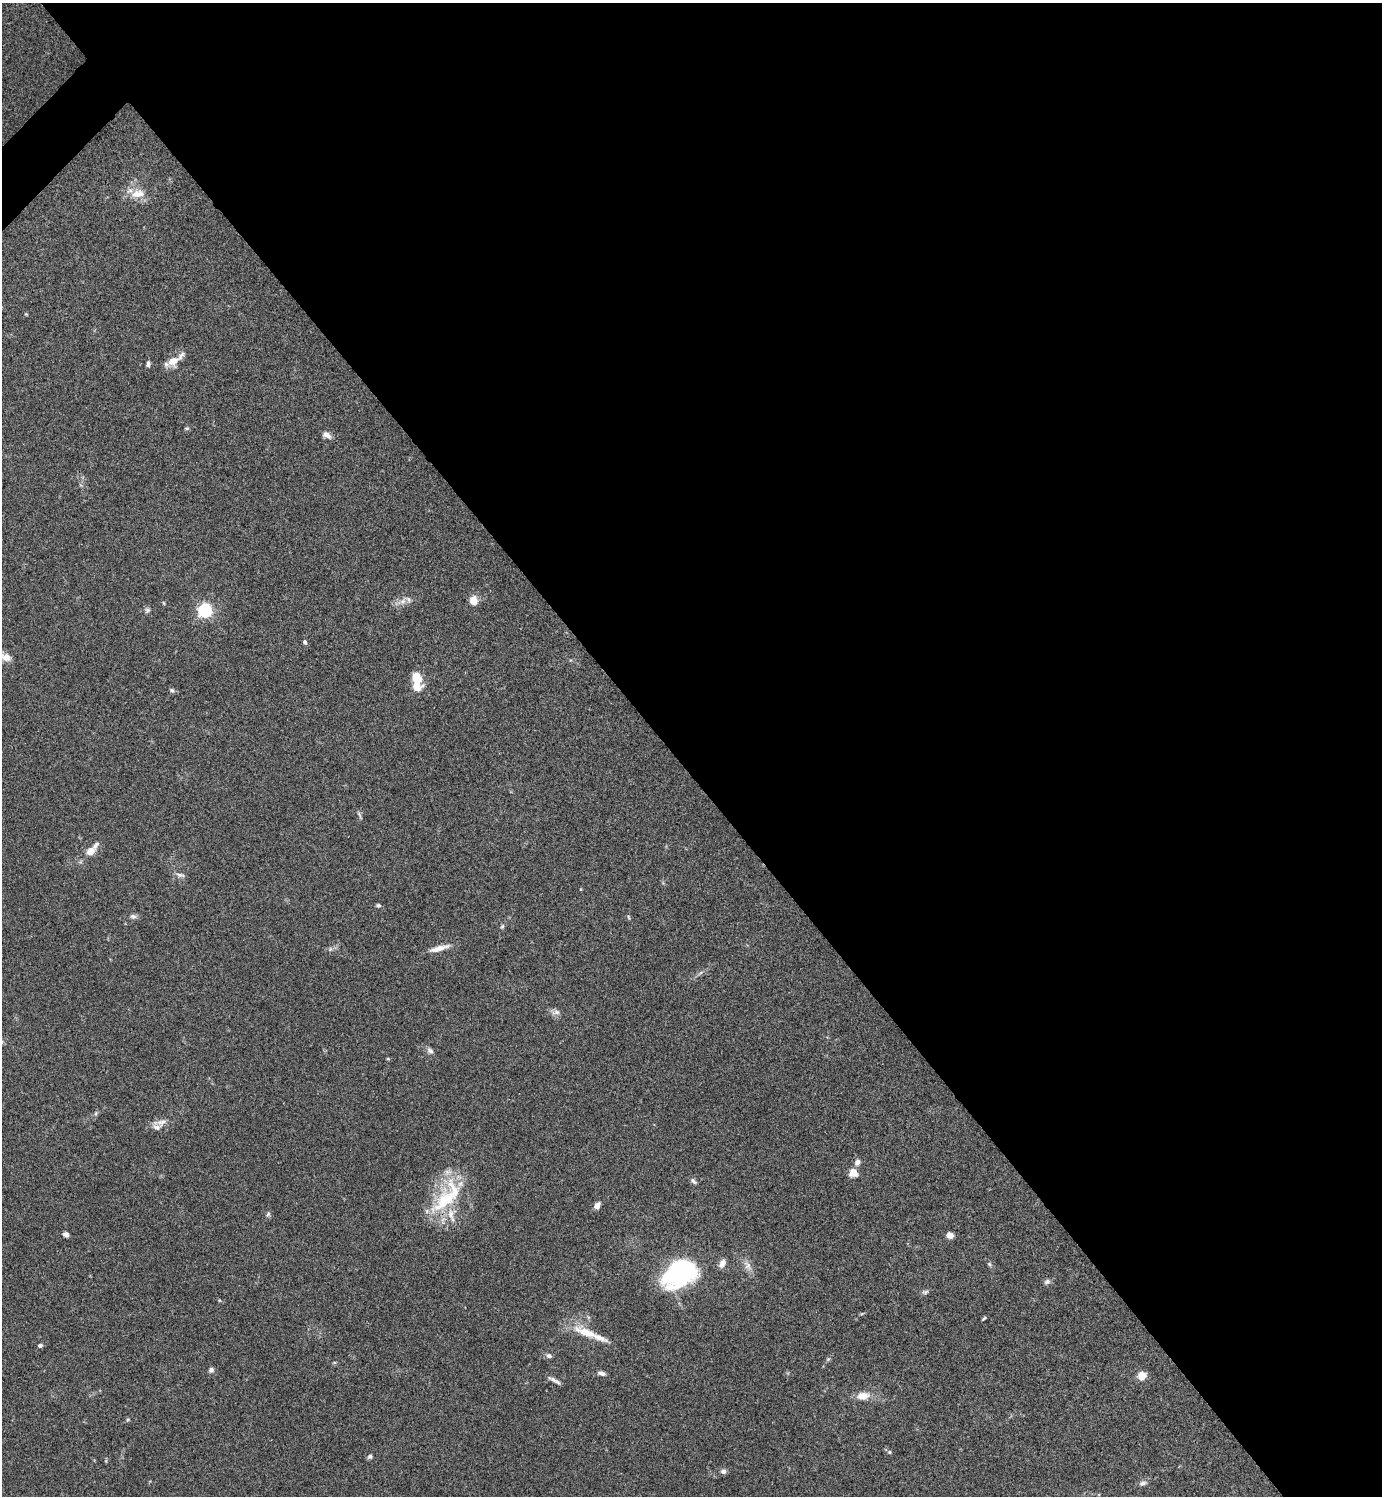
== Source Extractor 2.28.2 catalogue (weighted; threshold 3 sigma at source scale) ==
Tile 8 of 4 x 4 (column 4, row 2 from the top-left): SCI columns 4301-5680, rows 2992-4485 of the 5980 x 5981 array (HDU 1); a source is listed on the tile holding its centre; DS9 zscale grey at full resolution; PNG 1384 x 1498 px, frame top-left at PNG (2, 3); no overlay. Shown black and unused: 52% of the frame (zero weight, under 3 of 4 exposures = <1% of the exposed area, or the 3 px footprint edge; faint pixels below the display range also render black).
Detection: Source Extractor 2.28.2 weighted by HDU 2 'WHT'; one run over the whole footprint, this tile lists its part. Background 0.115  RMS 0.0066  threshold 0.0295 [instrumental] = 3 sigma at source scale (4.5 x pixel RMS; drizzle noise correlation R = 1.50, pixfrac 1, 0.05/0.05 arcsec/px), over >= 5 px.
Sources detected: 66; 1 inside a brighter object's white glare — not listed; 6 inside a brighter listed object's ellipse — not listed separately; the other 59 listed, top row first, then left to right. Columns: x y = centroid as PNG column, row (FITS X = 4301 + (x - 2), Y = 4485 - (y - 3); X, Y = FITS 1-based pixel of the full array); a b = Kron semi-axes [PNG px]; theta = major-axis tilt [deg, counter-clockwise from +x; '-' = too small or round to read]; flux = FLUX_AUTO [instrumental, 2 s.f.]
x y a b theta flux
138 194 21 11 9 9.2
26 314 4 4 - 0.56
173 361 16 11 34 8.3
148 364 6 5 - 1.9
187 428 6 4 -5 0.88
327 435 11 6 -31 3.4
473 600 10 9 - 6.3
403 601 10 7 31 3.8
164 603 6 3 -71 0.63
147 610 7 6 - 1.5
205 610 6 6 - 140
305 642 5 4 - 1.7
5 657 22 11 -12 8
417 679 15 10 -73 11
172 690 7 5 -44 1.2
359 815 11 3 -63 1.2
90 851 9 7 33 6.7
180 875 13 5 -14 2.1
581 889 4 3 - 0.49
378 905 6 4 0 1.1
133 916 9 6 -9 1.9
628 917 7 4 -70 0.84
502 926 6 5 - 1.1
439 948 25 6 15 6.6
330 949 7 4 72 1.1
556 1012 13 6 8 2.7
430 1051 9 7 -42 2.1
388 1059 5 3 - 0.61
162 1122 15 9 20 4.6
857 1162 9 7 61 2.9
853 1173 8 8 - 7.5
693 1181 9 5 -48 1.7
445 1200 58 25 58 44
597 1205 8 6 56 3.3
268 1214 6 5 - 1.2
66 1234 5 4 - 2.7
950 1235 8 6 -22 3.3
722 1263 11 7 59 3.7
989 1264 6 5 - 1
748 1265 15 8 -56 4.4
679 1273 28 20 30 120
1047 1281 9 7 24 1.9
925 1292 9 5 11 1.5
862 1313 6 4 20 0.74
984 1318 7 3 44 0.82
587 1332 35 11 -21 15
40 1345 6 5 - 1.4
549 1356 7 6 - 1.9
828 1359 6 4 42 0.93
211 1370 6 5 - 2.1
601 1373 10 5 -13 2.2
1142 1376 10 10 - 5.6
554 1380 18 4 -29 2.5
863 1396 15 9 6 7.5
128 1420 5 4 - 0.81
889 1452 5 4 - 0.88
370 1456 6 5 - 1.4
723 1471 6 6 - 2.4
1143 1483 9 6 22 2.5
Isophote crosses this tile's border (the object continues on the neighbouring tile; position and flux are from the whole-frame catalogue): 1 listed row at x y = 5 657